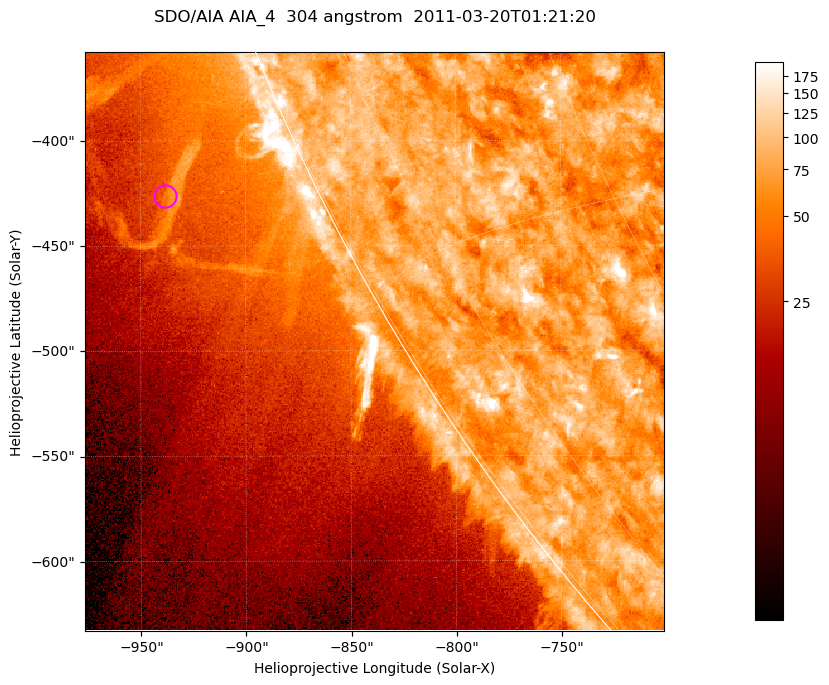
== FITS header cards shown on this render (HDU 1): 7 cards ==
TELESCOP= 'SDO/AIA '           / For AIA: SDO/AIA
INSTRUME= 'AIA_4   '           / For AIA: AIA_ATA1, AIA_ATA2, AIA_ATA3 or AIA_AT
WAVELNTH=                  304 / [angstrom] Wavelength
WAVEUNIT= 'angstrom'           / Wavelength unit: angstrom
DATE-OBS= '2011-03-20T01:21:20.127' / [ISO] Date when observation started; ISO 8
CTYPE1  = 'HPLN-TAN'           / CTYPE1; Typically HPLN
CTYPE2  = 'HPLT-TAN'           / CTYPE2; Typically HPLT

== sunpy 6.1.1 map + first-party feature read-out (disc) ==
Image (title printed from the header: SDO/AIA AIA_4  304 angstrom  2011-03-20T01:21:20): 459 x 459 px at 0.6 arcsec/px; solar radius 964 arcsec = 1606 px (partial field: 1.1% of the solar disc is inside the frame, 44% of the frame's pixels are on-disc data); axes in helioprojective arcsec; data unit not stated in the header (colour bar unlabelled)
Orientation: roll -0.132 deg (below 1 deg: not rotated)
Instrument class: DISC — disc imager (sunpy class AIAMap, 304 A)
Bright regions (active regions / flare kernels): reference = the on-disc median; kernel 5 px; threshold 5 sigma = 102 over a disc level ~75.6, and >= 1.15x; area >= 210 px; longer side >= 6 px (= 3.6 arcsec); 0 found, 0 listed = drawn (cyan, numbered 1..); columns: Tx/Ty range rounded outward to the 2 arcsec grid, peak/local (2 s.f.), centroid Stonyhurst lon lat
Off-limb structures (1.02-1.3 R_sun): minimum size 105 px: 6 found; the strongest spans PA ~115 deg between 1.04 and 1.11 R_sun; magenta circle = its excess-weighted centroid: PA ~115 deg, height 1.07 R_sun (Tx ~-938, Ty ~-426 arcsec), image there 1.6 x the reference